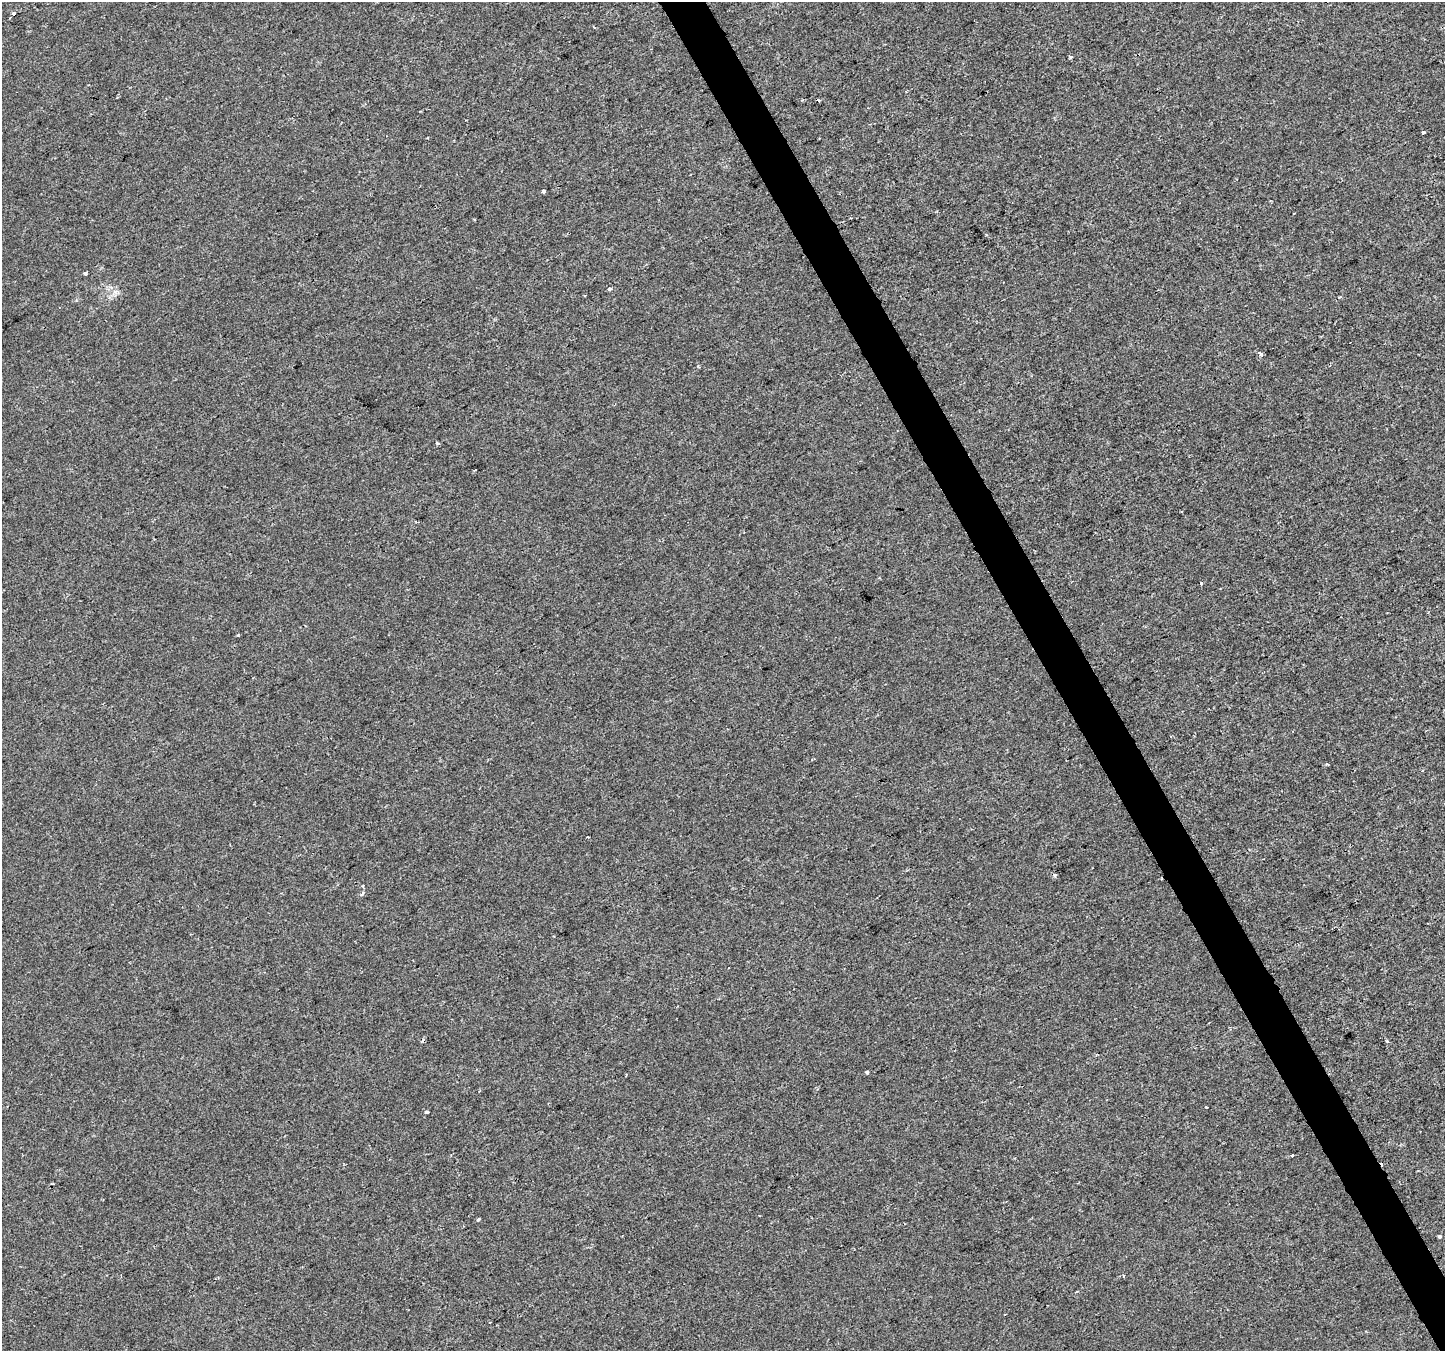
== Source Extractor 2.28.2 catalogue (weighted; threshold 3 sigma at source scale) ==
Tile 6 of 4 x 4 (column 2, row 2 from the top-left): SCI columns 1443-2885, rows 2798-4146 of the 5772 x 5655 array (HDU 1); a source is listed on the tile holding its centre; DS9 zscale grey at full resolution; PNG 1447 x 1353 px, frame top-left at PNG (2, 2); no overlay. Shown black and unused: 3% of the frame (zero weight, under 2 of 3 exposures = <1% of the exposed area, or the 3 px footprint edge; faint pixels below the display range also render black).
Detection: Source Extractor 2.28.2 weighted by HDU 2 'WHT'; one run over the whole footprint, this tile lists its part. Background 2.47e-04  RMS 0.0042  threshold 0.019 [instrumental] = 3 sigma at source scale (4.5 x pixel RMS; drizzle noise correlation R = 1.50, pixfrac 1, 0.0396/0.0396 arcsec/px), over >= 5 px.
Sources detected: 28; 8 cosmic-ray / hot-pixel residue — not listed; the other 20 listed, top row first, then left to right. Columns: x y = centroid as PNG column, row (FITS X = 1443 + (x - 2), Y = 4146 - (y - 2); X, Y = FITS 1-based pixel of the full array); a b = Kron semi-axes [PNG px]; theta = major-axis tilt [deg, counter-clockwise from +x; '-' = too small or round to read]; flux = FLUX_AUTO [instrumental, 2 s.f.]
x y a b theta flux
593 27 4 2 - 0.39
1071 57 4 3 - 0.69
1423 132 3 3 - 1.1
543 191 4 3 - 4.2
85 273 4 3 - 0.67
610 289 3 3 - 1.5
1260 353 3 3 - 4
698 366 4 3 - 0.42
438 443 5 4 - 0.53
475 470 4 2 - 0.41
1201 584 3 3 - 2.1
238 635 3 3 - 0.5
362 894 6 4 44 0.72
867 1072 3 3 - 1.2
1206 1107 3 2 - 0.34
427 1112 4 3 - 5
1292 1155 3 3 - 1.4
478 1219 3 3 - 0.66
1440 1236 3 3 - 1.8
1123 1276 3 3 - 1.6